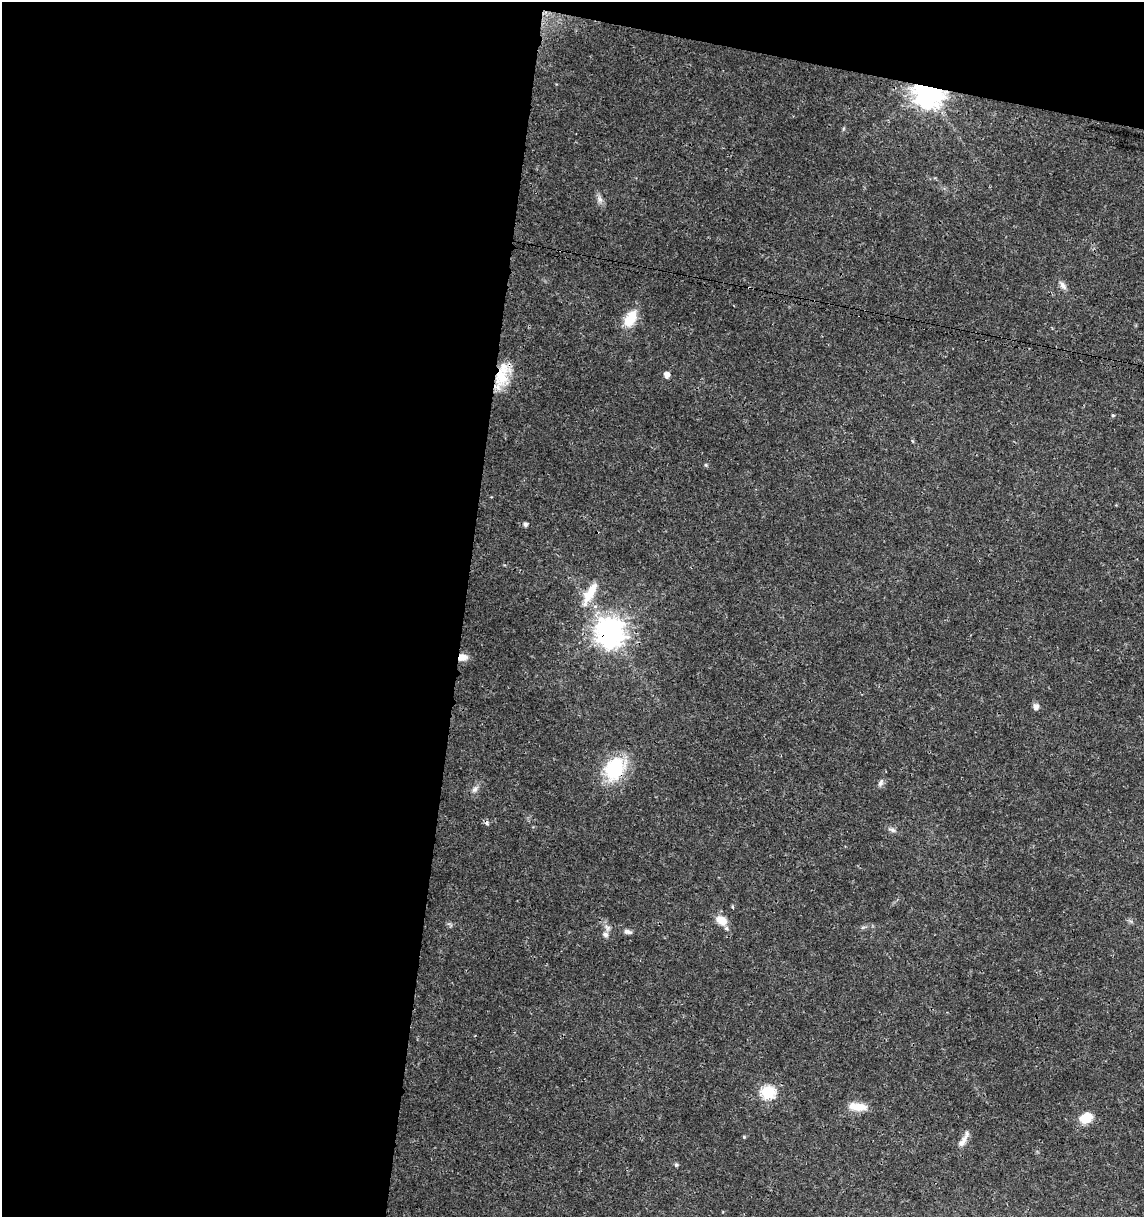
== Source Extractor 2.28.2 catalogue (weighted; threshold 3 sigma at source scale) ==
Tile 1 of 4 x 4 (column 1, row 1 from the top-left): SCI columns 227-1368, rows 3655-4869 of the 5079 x 4871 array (HDU 1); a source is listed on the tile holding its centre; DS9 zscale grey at full resolution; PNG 1146 x 1219 px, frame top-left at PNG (2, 2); no overlay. Shown black and unused: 44% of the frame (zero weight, under 3 of 4 exposures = <1% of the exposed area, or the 3 px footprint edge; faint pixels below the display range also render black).
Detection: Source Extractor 2.28.2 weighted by HDU 2 'WHT'; one run over the whole footprint, this tile lists its part. Background 0.0189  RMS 0.0018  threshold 0.00805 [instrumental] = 3 sigma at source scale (4.5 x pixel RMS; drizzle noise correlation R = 1.50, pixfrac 1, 0.0396/0.0396 arcsec/px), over >= 5 px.
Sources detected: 29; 1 cosmic-ray / hot-pixel residue — not listed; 1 inside a brighter listed object's ellipse — not listed separately; the other 27 listed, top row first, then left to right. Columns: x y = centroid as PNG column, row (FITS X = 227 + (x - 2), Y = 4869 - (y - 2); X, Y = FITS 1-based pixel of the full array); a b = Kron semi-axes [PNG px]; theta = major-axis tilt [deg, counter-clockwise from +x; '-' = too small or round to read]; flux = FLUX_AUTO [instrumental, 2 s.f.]
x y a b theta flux
928 93 9 8 - 260
600 199 10 7 -74 0.77
1063 285 13 7 -53 0.86
630 318 22 13 61 3.9
667 375 5 5 - 1.3
502 376 33 15 72 5.5
1113 415 4 4 - 0.24
706 465 5 4 - 0.21
525 524 5 5 - 0.5
590 593 32 10 60 4.1
610 632 9 9 - 250
462 657 11 8 5 1.4
1036 706 6 5 - 1.1
615 768 31 23 57 9.6
881 782 12 5 63 0.59
475 789 10 6 57 0.7
892 830 10 5 -24 0.56
733 907 5 3 - 0.23
721 920 13 10 -35 2.2
628 932 11 5 -16 0.6
605 934 7 6 - 0.78
768 1092 6 6 - 26
858 1107 22 9 -5 2.8
1086 1118 12 9 26 3.9
744 1137 4 4 - 0.2
963 1141 22 7 57 1.3
676 1165 5 5 - 0.34
Overlapping masked pixels (flux is a lower limit): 5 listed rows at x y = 928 93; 502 376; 610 632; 462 657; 615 768